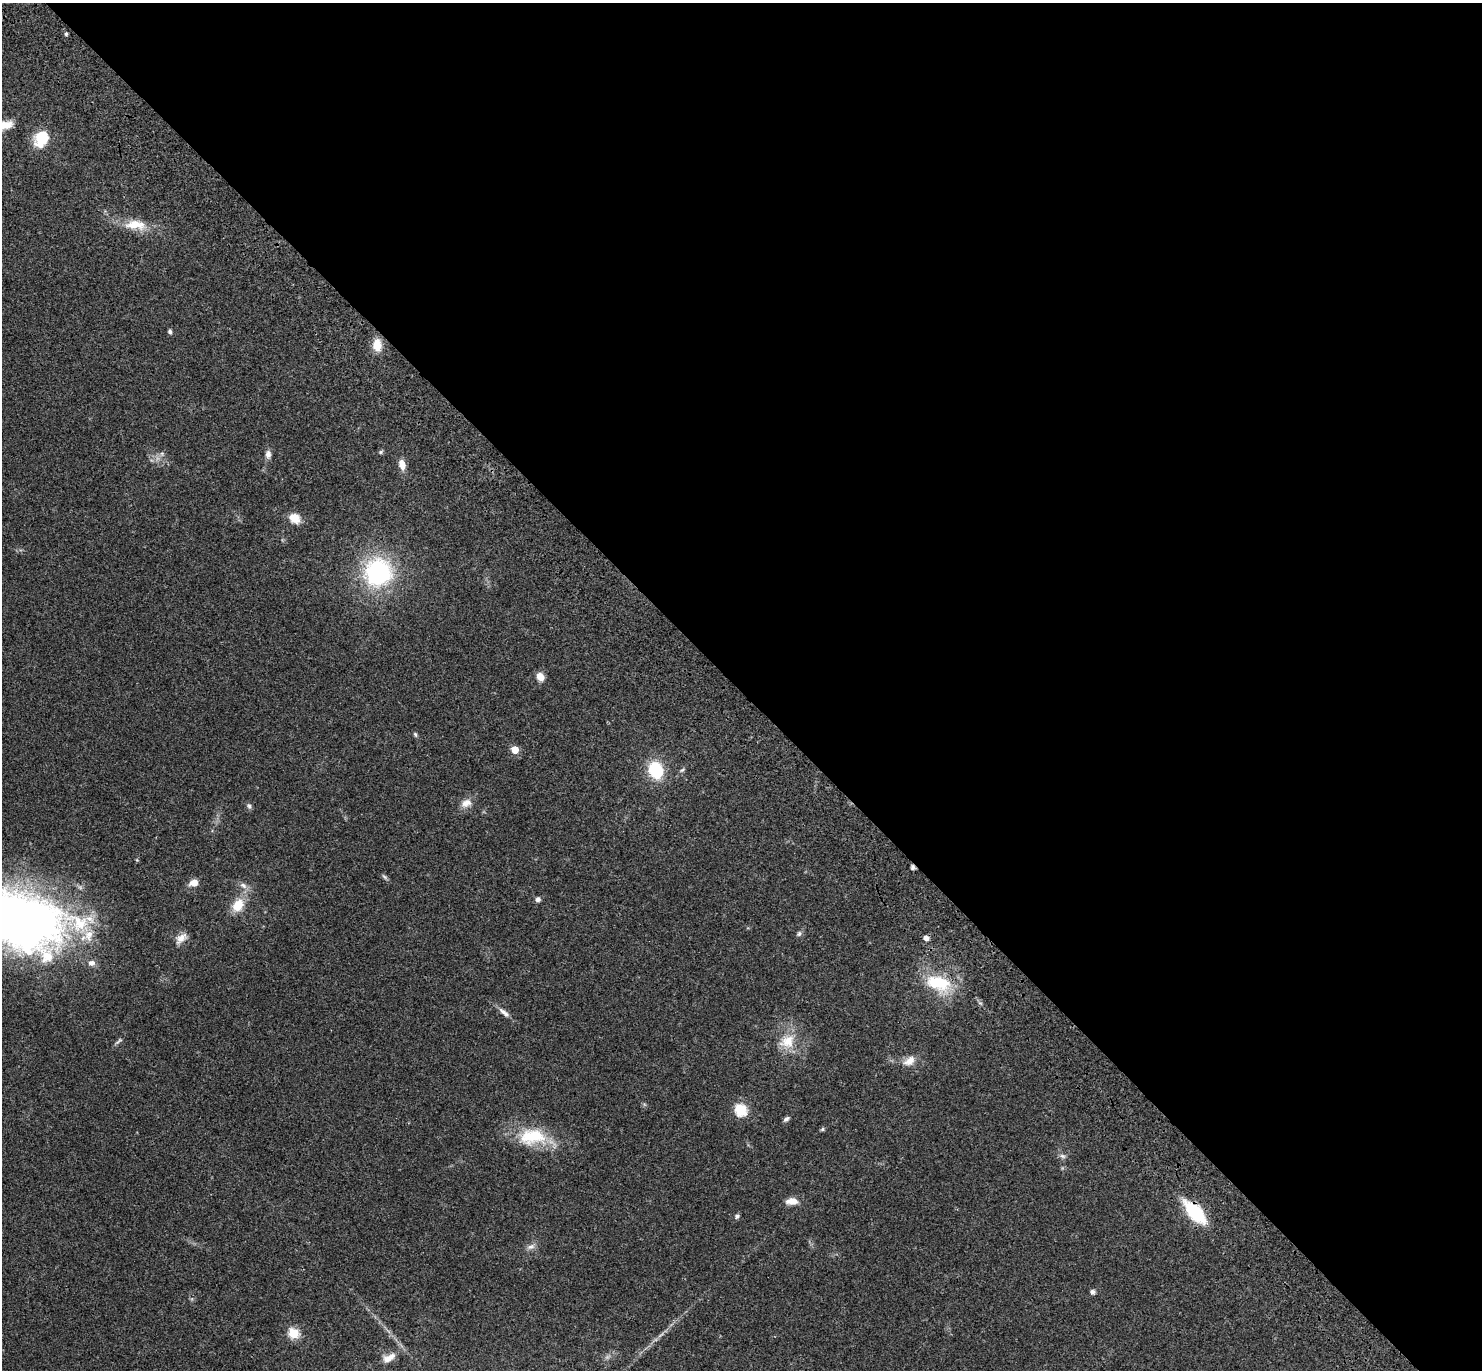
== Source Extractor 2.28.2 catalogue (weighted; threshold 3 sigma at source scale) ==
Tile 8 of 4 x 4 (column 4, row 2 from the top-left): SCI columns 4536-6015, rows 2982-4349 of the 6115 x 6104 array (HDU 1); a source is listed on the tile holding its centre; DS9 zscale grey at full resolution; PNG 1484 x 1372 px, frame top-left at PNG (2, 3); no overlay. Shown black and unused: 50% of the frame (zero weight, under 3 of 4 exposures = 6% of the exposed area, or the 3 px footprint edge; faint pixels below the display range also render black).
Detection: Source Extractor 2.28.2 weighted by HDU 2 'WHT'; one run over the whole footprint, this tile lists its part. Background 0.0501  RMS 0.0055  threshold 0.0245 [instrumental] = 3 sigma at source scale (4.5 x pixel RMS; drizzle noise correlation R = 1.50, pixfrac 1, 0.05/0.05 arcsec/px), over >= 5 px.
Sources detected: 48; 2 cosmic-ray / hot-pixel residue — not listed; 2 inside a brighter listed object's ellipse — not listed separately; the other 44 listed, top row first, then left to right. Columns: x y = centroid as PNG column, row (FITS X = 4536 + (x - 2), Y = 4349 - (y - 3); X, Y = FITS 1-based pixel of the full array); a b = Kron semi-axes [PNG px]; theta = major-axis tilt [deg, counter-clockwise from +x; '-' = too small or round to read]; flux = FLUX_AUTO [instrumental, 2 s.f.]
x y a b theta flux
66 34 4 4 - 0.9
5 125 21 10 18 6.6
41 139 19 15 67 15
135 225 30 13 -3 12
170 331 6 4 -77 1.2
377 345 12 9 -89 8.5
381 452 6 5 - 0.79
162 453 7 4 19 1
268 454 11 7 90 2.4
402 465 12 7 -75 4.5
294 518 14 10 -37 6.4
378 572 32 31 - 62
540 677 9 7 -53 4.9
415 734 6 4 -73 0.83
515 750 5 5 - 11
656 770 13 10 -68 30
682 770 8 4 35 0.93
466 803 15 10 27 4.3
249 806 9 5 -67 1.2
385 877 9 4 -40 1
194 883 9 7 17 4.9
243 885 10 7 -33 2.5
538 899 6 5 - 2
238 905 18 13 57 9.3
25 922 91 58 -11 350
799 934 7 6 - 1.2
181 938 16 8 41 4.2
938 983 34 18 -17 25
504 1012 19 6 -38 3.1
119 1041 13 4 39 1.1
787 1041 22 18 28 12
909 1061 17 11 35 5
741 1110 6 6 - 49
786 1119 8 5 37 1.4
822 1129 6 4 24 0.81
532 1137 39 22 3 25
1062 1156 9 5 -26 1.5
792 1201 15 8 2 4.7
1195 1212 18 9 -46 45
737 1216 6 5 - 1.3
531 1247 11 7 14 2.3
1092 1292 6 5 - 1.4
294 1333 5 5 - 36
389 1358 17 9 26 4.9
Overlapping masked pixels (flux is a lower limit): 1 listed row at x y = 1195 1212
Isophote crosses this tile's border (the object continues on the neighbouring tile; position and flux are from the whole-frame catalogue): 2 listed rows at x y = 5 125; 25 922